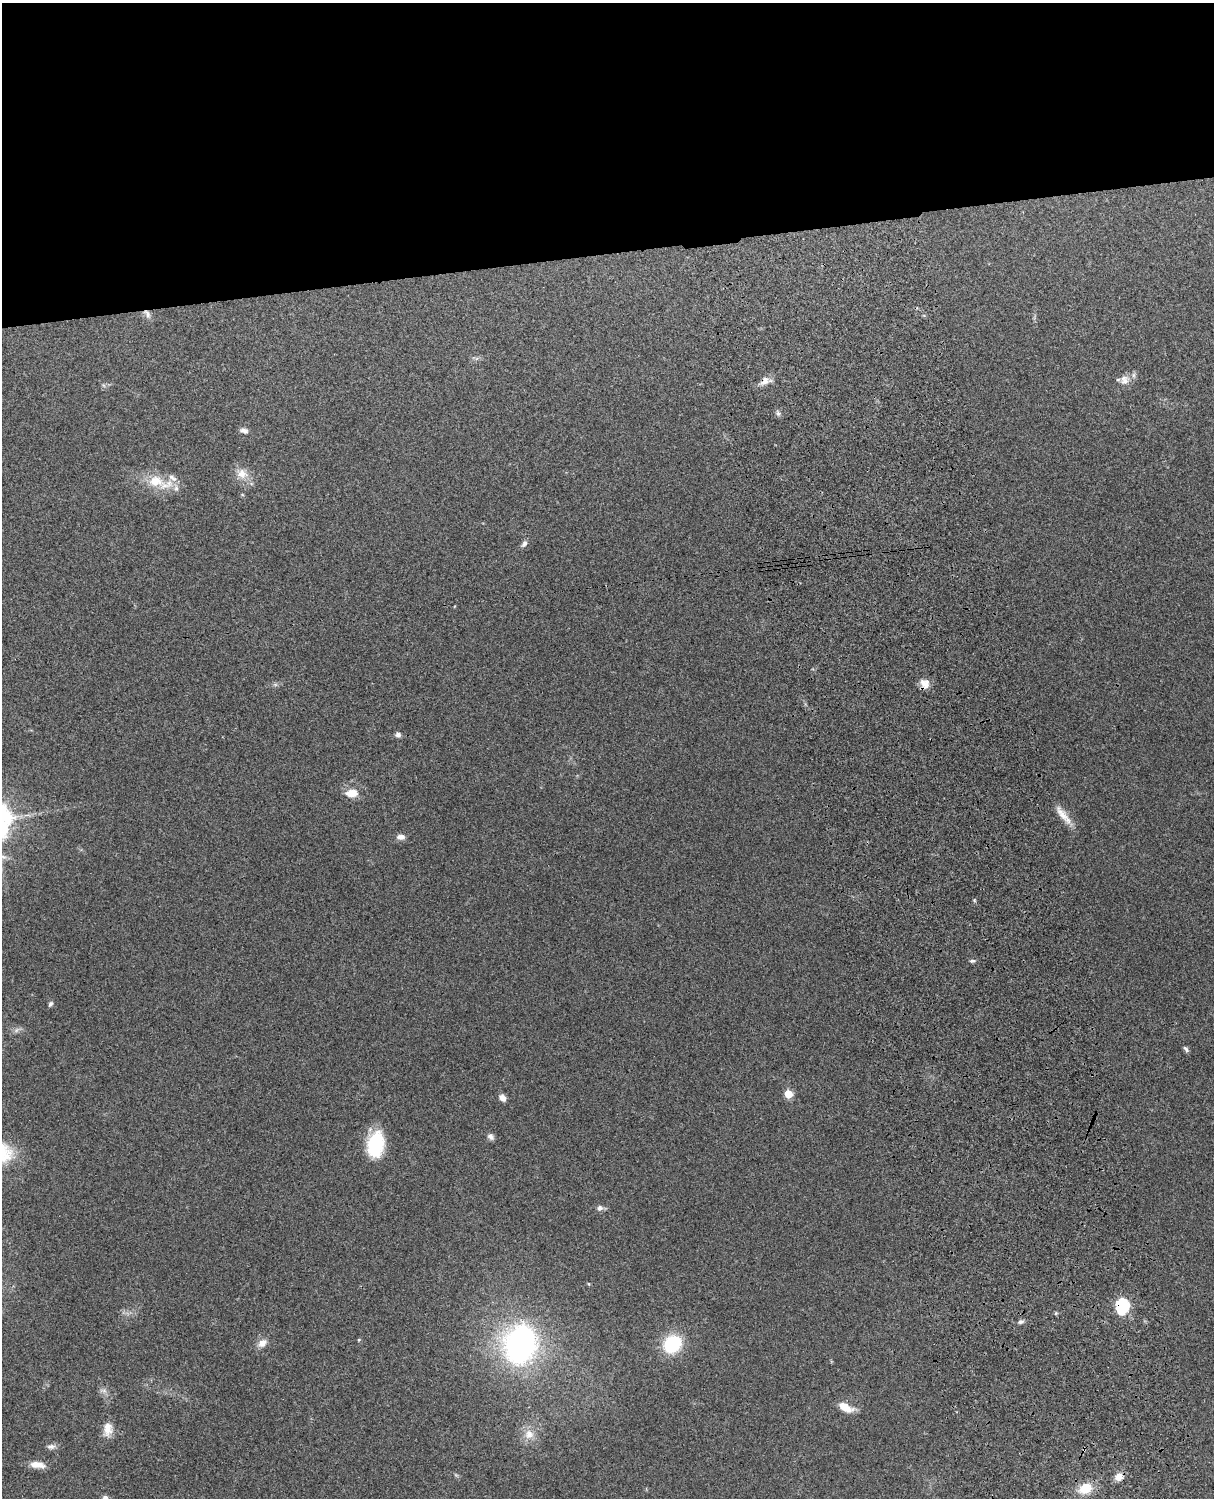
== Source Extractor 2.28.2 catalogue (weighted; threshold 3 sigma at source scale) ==
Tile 2 of 4 x 3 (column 2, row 1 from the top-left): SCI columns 1331-2542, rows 3155-4650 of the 5088 x 4927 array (HDU 1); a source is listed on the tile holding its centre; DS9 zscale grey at full resolution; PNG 1216 x 1500 px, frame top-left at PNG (2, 3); no overlay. Shown black and unused: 17% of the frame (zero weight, under 3 of 4 exposures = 6% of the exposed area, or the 3 px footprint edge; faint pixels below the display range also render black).
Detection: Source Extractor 2.28.2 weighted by HDU 2 'WHT'; one run over the whole footprint, this tile lists its part. Background 0.265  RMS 0.0089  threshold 0.0403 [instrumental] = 3 sigma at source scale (4.5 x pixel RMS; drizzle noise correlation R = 1.50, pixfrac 1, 0.05/0.05 arcsec/px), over >= 5 px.
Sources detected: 40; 1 inside a brighter object's white glare — not listed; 4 inside a brighter listed object's ellipse — not listed separately; the other 35 listed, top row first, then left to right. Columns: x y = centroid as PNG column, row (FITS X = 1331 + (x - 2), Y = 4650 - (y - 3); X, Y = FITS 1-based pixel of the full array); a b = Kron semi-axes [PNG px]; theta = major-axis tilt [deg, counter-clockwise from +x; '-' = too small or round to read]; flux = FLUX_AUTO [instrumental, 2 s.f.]
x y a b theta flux
147 314 13 7 -59 4.4
1124 380 13 11 80 6.8
765 381 13 9 51 6.2
778 413 7 5 -63 2.2
244 431 11 6 -19 3.4
242 474 15 13 -17 10
155 481 24 15 -6 23
524 543 10 6 59 2.9
924 684 12 11 - 7.4
398 735 7 6 - 2.5
352 793 16 10 3 11
1063 815 32 8 -51 11
401 837 11 7 2 4.2
972 961 7 4 9 1.8
50 1004 7 4 57 1.8
1186 1049 9 5 -52 2.1
788 1094 5 5 - 28
502 1098 8 6 -48 5.3
490 1137 9 7 -51 3.1
376 1144 28 17 80 45
600 1208 8 7 - 3.2
1122 1305 6 6 - 130
1020 1322 7 6 - 2.2
359 1340 5 4 - 1
262 1343 13 9 36 6.5
520 1344 28 21 75 270
672 1344 18 15 44 51
845 1407 17 8 -28 12
108 1429 19 12 86 9.8
529 1434 14 13 - 10
51 1447 11 7 3 3.4
37 1465 20 8 -8 8.5
1119 1477 9 8 - 8
1085 1488 15 12 23 19
105 1498 7 6 - 3.1
Overlapping masked pixels (flux is a lower limit): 4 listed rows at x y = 147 314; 765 381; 924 684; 1122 1305
Isophote crosses this tile's border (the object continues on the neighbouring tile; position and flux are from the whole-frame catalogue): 1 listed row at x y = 105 1498